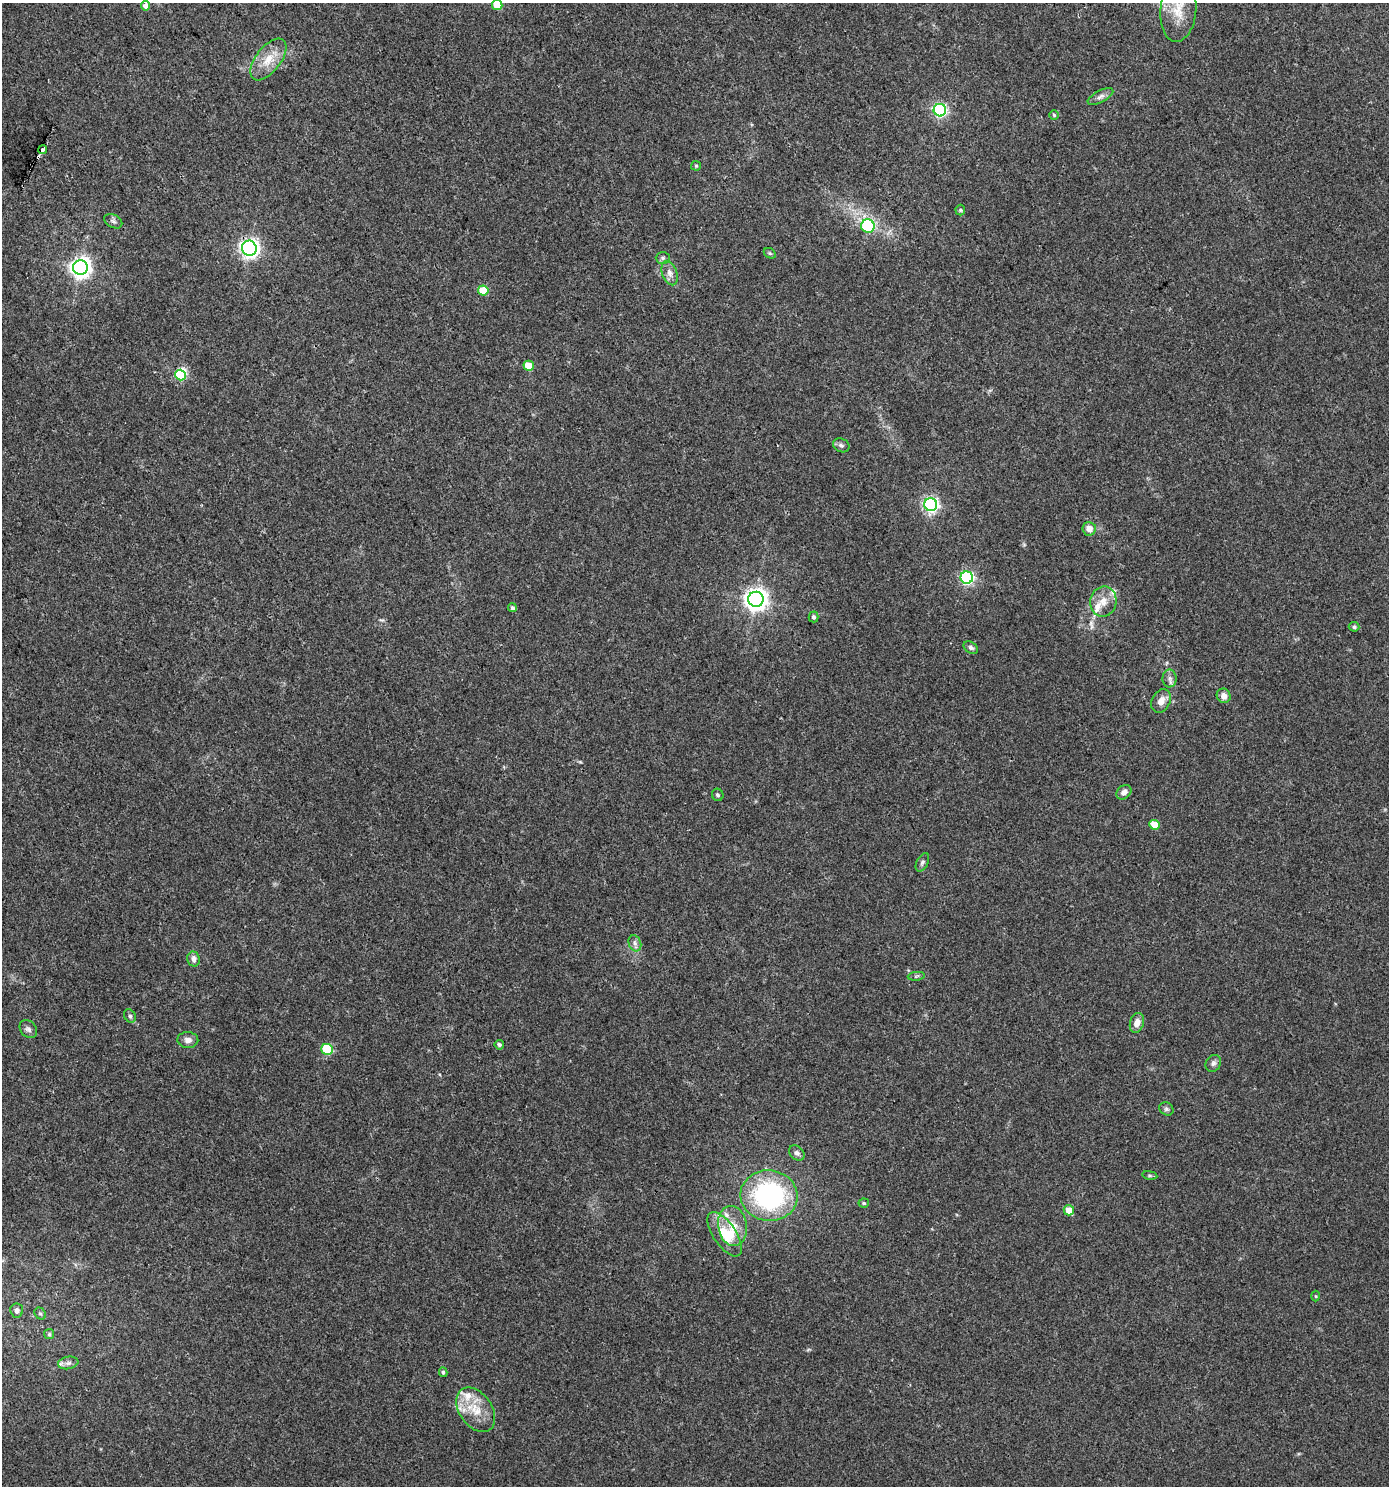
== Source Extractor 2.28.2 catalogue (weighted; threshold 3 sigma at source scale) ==
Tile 11 of 4 x 4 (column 3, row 3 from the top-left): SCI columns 2966-4352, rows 1485-2968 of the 5869 x 5943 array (HDU 1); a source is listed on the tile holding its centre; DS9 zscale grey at full resolution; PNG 1391 x 1488 px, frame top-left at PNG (2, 3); each listed source drawn as its Kron ellipse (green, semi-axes under 4 px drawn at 4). Shown black and unused: <1% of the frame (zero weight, under 3 of 4 exposures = <1% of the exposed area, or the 3 px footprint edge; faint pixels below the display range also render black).
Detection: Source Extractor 2.28.2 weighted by HDU 2 'WHT'; one run over the whole footprint, this tile lists its part. Background 0.0333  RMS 0.0033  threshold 0.015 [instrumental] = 3 sigma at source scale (4.5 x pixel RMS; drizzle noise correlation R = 1.50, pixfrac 1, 0.0396/0.0396 arcsec/px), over >= 5 px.
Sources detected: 70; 2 inside a brighter object's white glare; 1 cosmic-ray / hot-pixel residue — neither listed nor drawn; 5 inside a brighter listed object's ellipse — not listed separately; the other 62 listed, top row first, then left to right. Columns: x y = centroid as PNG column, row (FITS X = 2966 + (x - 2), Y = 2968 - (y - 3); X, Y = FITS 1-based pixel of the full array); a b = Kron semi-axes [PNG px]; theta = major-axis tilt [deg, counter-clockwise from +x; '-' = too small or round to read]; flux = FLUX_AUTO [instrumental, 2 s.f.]
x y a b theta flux
497 5 5 5 - 7.2
146 6 4 4 - 2.1
1178 10 32 18 85 10
268 59 24 12 52 6.6
1100 97 14 6 27 1.6
940 110 6 6 - 63
1054 115 5 4 - 0.5
43 150 4 3 - 7.1
696 166 5 5 - 0.42
960 210 5 5 - 0.45
113 221 9 6 -30 0.95
868 226 7 6 - 22
249 248 7 7 - 160
770 253 6 4 -30 0.47
663 258 7 6 - 0.85
80 267 7 7 - 200
670 273 12 7 -72 2.1
483 290 5 5 - 9.4
529 366 5 5 - 7.2
181 375 6 5 - 16
841 445 8 6 -25 0.92
931 505 6 6 - 91
1089 529 7 6 - 2.6
967 578 6 6 - 63
756 599 8 7 - 250
1103 602 15 13 78 4.2
512 608 4 4 - 0.67
814 617 5 5 - 0.78
1354 627 5 5 - 0.74
971 648 8 5 -33 0.93
1170 678 9 7 -88 1.2
1224 696 7 6 - 2.2
1161 701 12 9 63 2.7
1124 792 8 6 42 1.5
718 795 6 5 - 0.77
1155 825 5 5 - 7.2
922 862 10 5 61 0.89
635 943 8 6 -69 1.1
194 959 7 6 - 1.5
916 976 8 3 5 0.59
130 1016 7 5 -54 0.84
1137 1023 10 7 72 2.7
28 1029 10 7 -47 1.3
188 1040 10 8 -3 1.8
499 1045 5 4 - 0.78
327 1049 5 5 - 19
1213 1063 9 7 57 1.1
1166 1109 7 6 - 0.8
797 1153 9 6 -41 1.1
1150 1175 7 4 -8 0.49
769 1196 29 25 -7 52
864 1203 5 4 - 0.54
1069 1210 5 5 - 4
732 1226 20 14 -81 6.7
725 1234 26 11 -56 8.8
1316 1296 5 3 - 0.32
17 1310 7 6 - 1.4
40 1314 6 5 - 0.56
49 1334 5 5 - 0.52
68 1363 10 6 10 1.2
443 1372 5 4 - 0.58
476 1410 25 16 -55 8.5
Overlapping masked pixels (flux is a lower limit): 1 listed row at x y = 249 248
Isophote crosses this tile's border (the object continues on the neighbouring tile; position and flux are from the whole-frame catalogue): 1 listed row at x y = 497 5